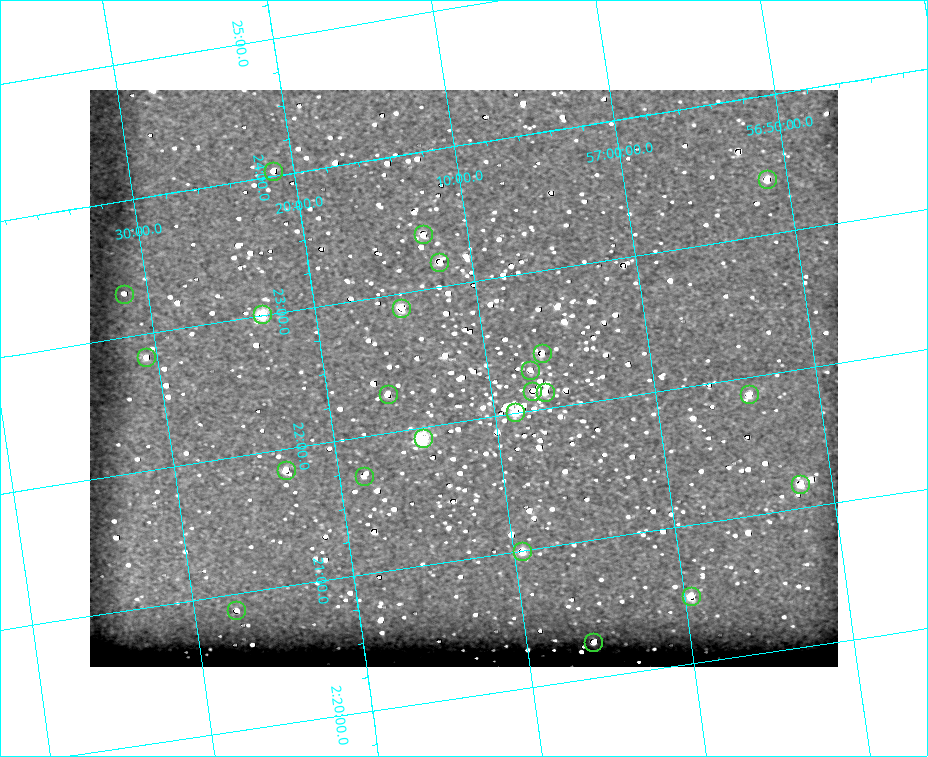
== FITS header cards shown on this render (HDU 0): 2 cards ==
NAXIS1  =                  748 / length of data axis 1
NAXIS2  =                  577 / length of data axis 2

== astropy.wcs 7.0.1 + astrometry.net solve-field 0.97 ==
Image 748 x 577 px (HDU 0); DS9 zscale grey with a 90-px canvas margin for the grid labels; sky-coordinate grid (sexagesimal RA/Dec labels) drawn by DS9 from the SOLVED WCS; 23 Tycho-2 reference stars matched to detected sources circled (green)
Header WCS: none
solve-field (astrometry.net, Tycho-2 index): SOLVED blind (the file carries no WCS)
Solved WCS: RA---TAN-SIP/DEC--TAN-SIP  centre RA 02:22:19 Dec +57:12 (35.58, +57.19 deg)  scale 3.7 x 3.57 arcsec/px (non-square pixels)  FOV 46.1' x 34.3'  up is +99 deg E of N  parity flipped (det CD > 0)
(file carries no celestial WCS; the grid is the blind solution)
Tycho-2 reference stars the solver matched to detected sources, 23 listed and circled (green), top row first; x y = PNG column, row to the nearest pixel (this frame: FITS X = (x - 90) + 1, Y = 577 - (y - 90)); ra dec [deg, ICRS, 3 dp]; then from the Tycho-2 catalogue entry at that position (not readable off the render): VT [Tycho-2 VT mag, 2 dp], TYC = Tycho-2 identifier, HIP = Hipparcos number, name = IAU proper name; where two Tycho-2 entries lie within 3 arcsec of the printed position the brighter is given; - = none
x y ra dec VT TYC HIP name
273 171 36.009 +57.354 9.19 3694-1171-1 - -
767 179 35.850 +56.854 8.57 3694-1973-1 11146 -
423 234 35.850 +57.212 8.74 3694-1684-1 - -
439 262 35.796 +57.199 8.41 3694-1243-1 - -
124 294 35.830 +57.524 10.01 3694-1119-1 - -
401 308 35.723 +57.245 7.57 3694-1821-1 11098 -
262 314 35.752 +57.387 7.10 3694-1205-1 11115 -
542 353 35.601 +57.109 9.00 3694-1293-1 - -
146 357 35.708 +57.512 9.50 3694-63-1 - -
530 370 35.574 +57.124 9.22 3694-2229-1 - -
532 391 35.536 +57.125 9.15 3694-1255-1 - -
545 392 35.531 +57.112 8.56 3694-2191-1 - -
388 394 35.571 +57.272 8.82 3694-1765-1 - -
749 394 35.468 +56.905 8.53 3694-2089-1 11018 -
515 412 35.502 +57.145 8.13 3694-1680-1 - -
423 438 35.481 +57.243 6.50 3694-1623-1 11020 -
286 470 35.462 +57.387 9.36 3694-1337-1 - -
364 476 35.429 +57.308 9.66 3694-1589-1 - -
800 484 35.293 +56.866 8.53 3694-2136-1 - -
522 551 35.249 +57.158 8.21 3694-1862-1 - -
691 596 35.121 +56.993 8.17 3694-1613-1 - -
236 610 35.220 +57.457 9.90 3694-1571-1 - -
593 642 35.066 +57.099 9.01 3694-1501-1 - -